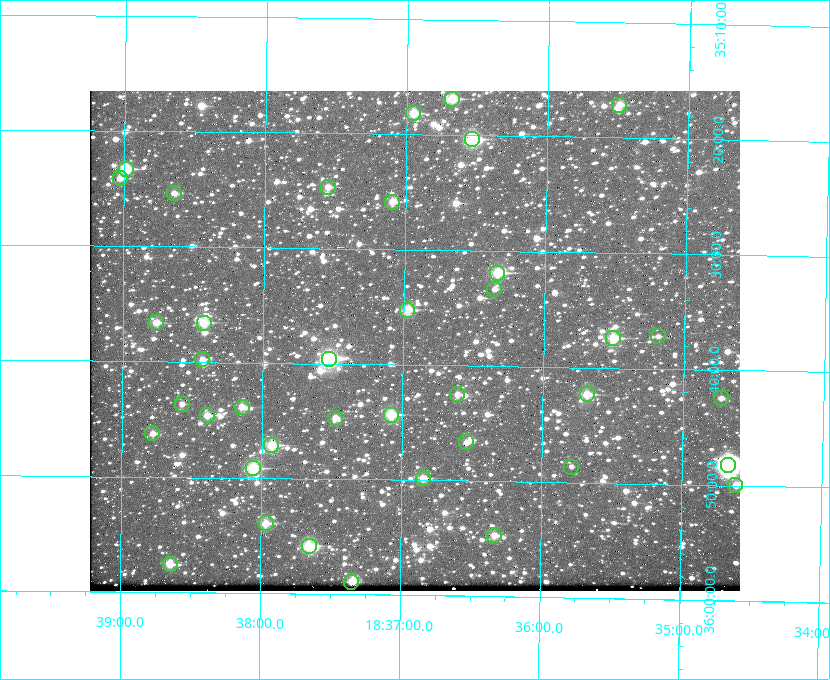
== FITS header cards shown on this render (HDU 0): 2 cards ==
NAXIS1  =                  650 / Width of table row in bytes
NAXIS2  =                  500 / Number of rows in table

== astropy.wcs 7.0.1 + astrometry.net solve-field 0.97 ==
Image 650 x 500 px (HDU 0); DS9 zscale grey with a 90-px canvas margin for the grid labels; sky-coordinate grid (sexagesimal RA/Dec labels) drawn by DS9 from the SOLVED WCS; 39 Tycho-2 reference stars matched to detected sources circled (green)
Header WCS: none
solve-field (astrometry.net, Tycho-2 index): SOLVED blind (the file carries no WCS)
Solved WCS: RA---TAN-SIP/DEC--TAN-SIP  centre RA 18:36:55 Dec +35:38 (279.23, +35.63 deg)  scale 5.21 arcsec/px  FOV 56.5' x 43.4'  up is +179 deg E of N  parity flipped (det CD > 0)
(file carries no celestial WCS; the grid is the blind solution)
Tycho-2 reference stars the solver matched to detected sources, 39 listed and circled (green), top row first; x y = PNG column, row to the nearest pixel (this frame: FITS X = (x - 90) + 1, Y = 500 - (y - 91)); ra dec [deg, ICRS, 3 dp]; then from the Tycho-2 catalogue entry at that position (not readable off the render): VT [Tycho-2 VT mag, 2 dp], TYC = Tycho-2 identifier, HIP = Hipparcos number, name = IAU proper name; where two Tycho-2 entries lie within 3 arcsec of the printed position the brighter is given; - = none
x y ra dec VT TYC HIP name
452 99 279.169 +35.281 10.53 2645-756-1 - -
619 105 278.873 +35.286 11.83 2632-1249-1 - -
413 113 279.238 +35.303 11.12 2645-808-1 - -
472 139 279.134 +35.339 9.91 2645-980-1 - -
126 169 279.747 +35.388 10.29 2645-648-1 - -
120 178 279.758 +35.402 11.51 2645-674-1 - -
328 187 279.388 +35.411 11.24 2645-612-1 - -
174 193 279.661 +35.423 11.63 2645-537-1 - -
392 202 279.273 +35.431 11.09 2645-464-1 - -
497 273 279.085 +35.532 9.84 2645-710-1 - -
494 289 279.089 +35.556 12.25 2645-664-1 - -
407 310 279.243 +35.587 11.11 2645-606-1 - -
156 322 279.691 +35.610 11.17 2645-563-1 - -
204 323 279.606 +35.610 10.50 2645-565-1 - -
658 336 278.797 +35.620 11.98 2632-1285-1 - -
613 338 278.877 +35.623 10.37 2632-1282-1 - -
202 359 279.608 +35.663 11.57 2649-139-1 - -
329 359 279.382 +35.660 8.88 2649-136-1 91311 -
457 394 279.153 +35.708 11.59 2649-53-1 - -
587 394 278.922 +35.705 10.37 2636-96-1 - -
721 398 278.683 +35.707 11.93 2636-92-1 - -
182 404 279.644 +35.727 11.73 2649-34-1 - -
242 407 279.537 +35.731 11.00 2649-31-1 - -
207 415 279.598 +35.743 11.39 2649-19-1 - -
391 415 279.271 +35.739 10.27 2649-22-1 - -
335 418 279.370 +35.745 11.39 2649-20-1 - -
152 433 279.695 +35.771 11.56 2649-1228-1 - -
466 442 279.136 +35.778 11.49 2649-1247-1 - -
271 445 279.483 +35.786 9.96 2649-1276-1 - -
728 465 278.667 +35.805 7.78 2636-68-1 91080 -
571 467 278.947 +35.810 12.41 2636-73-1 - -
253 468 279.516 +35.819 10.07 2649-1464-1 - -
423 478 279.212 +35.831 10.99 2649-1529-1 - -
735 485 278.654 +35.833 11.29 2636-133-1 - -
266 523 279.492 +35.899 10.86 2649-1492-1 - -
494 535 279.083 +35.912 11.42 2649-1448-1 - -
309 546 279.414 +35.931 10.32 2649-1381-1 - -
170 564 279.662 +35.960 11.12 2649-1270-1 - -
351 582 279.337 +35.982 10.50 2649-1232-1 - -